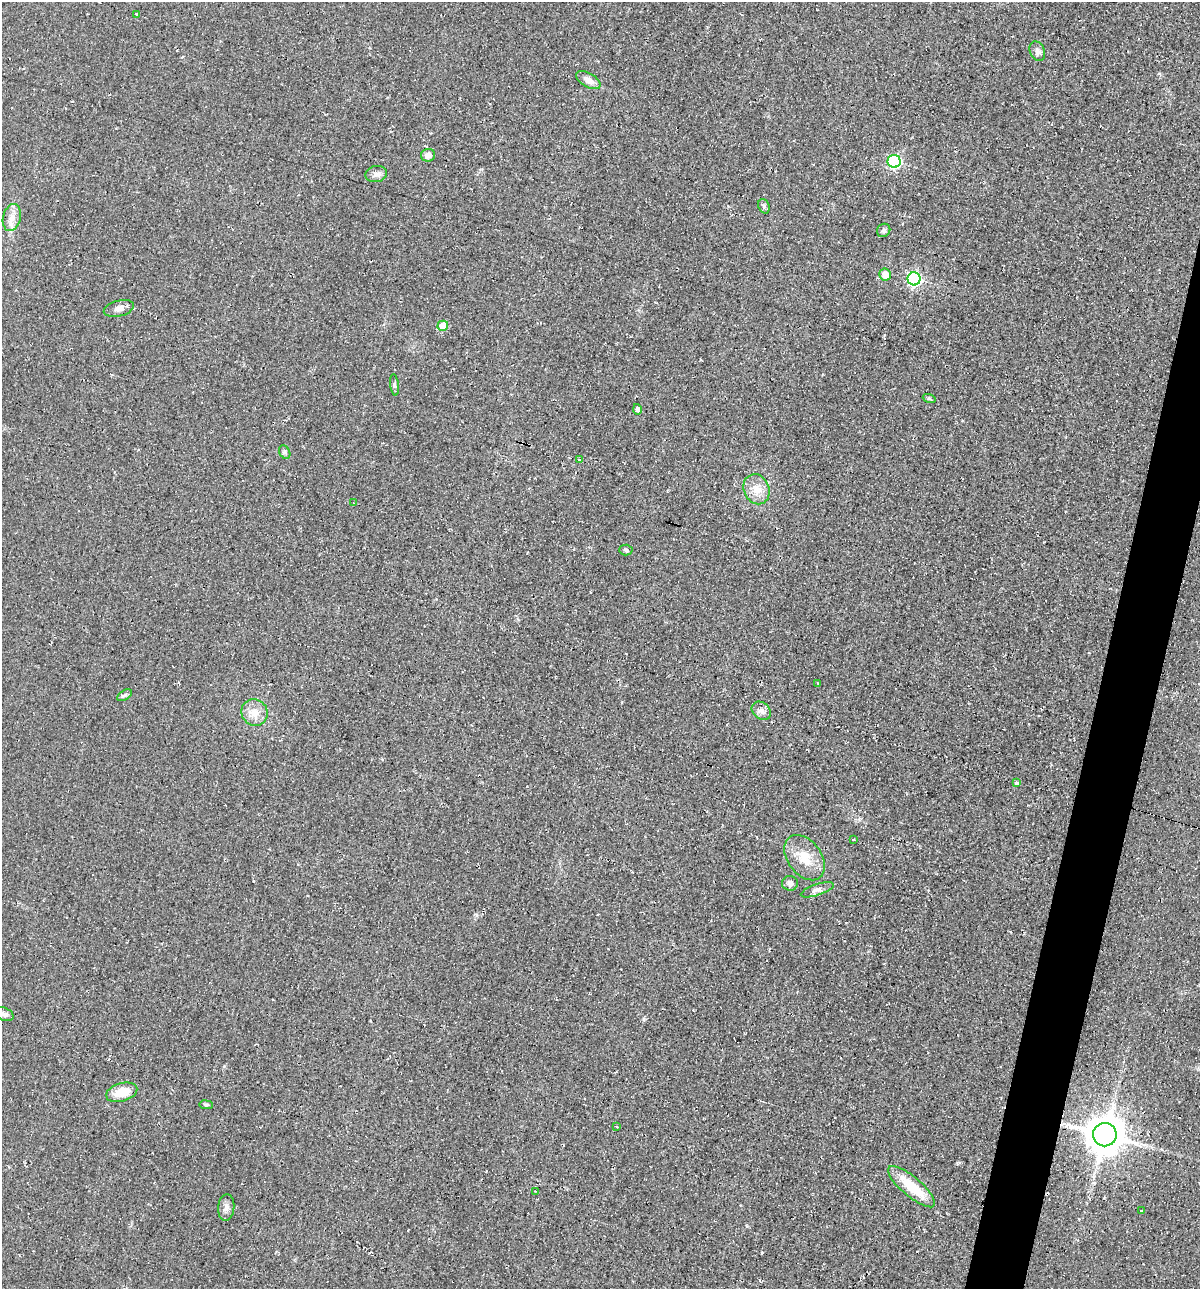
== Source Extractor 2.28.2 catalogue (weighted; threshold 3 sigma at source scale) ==
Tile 10 of 4 x 4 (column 2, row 3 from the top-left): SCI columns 1320-2517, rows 1298-2584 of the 5225 x 5189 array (HDU 1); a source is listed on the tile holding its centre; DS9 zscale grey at full resolution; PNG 1202 x 1291 px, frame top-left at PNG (2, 2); each listed source drawn as its Kron ellipse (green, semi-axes under 4 px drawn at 4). Shown black and unused: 3% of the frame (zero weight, under 2 of 3 exposures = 1% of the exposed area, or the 3 px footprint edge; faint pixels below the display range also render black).
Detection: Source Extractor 2.28.2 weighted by HDU 2 'WHT'; one run over the whole footprint, this tile lists its part. Background 0.0842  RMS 0.014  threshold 0.0626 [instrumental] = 3 sigma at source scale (4.5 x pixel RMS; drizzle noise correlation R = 1.50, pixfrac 1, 0.05/0.05 arcsec/px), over >= 5 px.
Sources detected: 40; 1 cosmic-ray / hot-pixel residue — neither listed nor drawn; the other 39 listed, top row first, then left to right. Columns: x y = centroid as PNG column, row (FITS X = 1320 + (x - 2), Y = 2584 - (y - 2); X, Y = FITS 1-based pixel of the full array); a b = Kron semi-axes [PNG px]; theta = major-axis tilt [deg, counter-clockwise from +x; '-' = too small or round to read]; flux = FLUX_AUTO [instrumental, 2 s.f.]
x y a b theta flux
136 14 3 3 - 6.9
1037 51 10 7 -68 6.6
588 80 13 7 -30 10
428 155 7 6 - 8.4
894 161 6 6 - 190
376 174 11 8 11 6.5
764 206 7 5 -69 3
12 217 13 9 76 12
884 230 7 6 - 3.2
885 275 6 6 - 14
914 279 6 6 - 250
119 308 15 8 15 7.8
443 326 5 5 - 32
394 385 11 4 -83 3
929 398 6 4 -19 1.8
637 409 5 4 - 5.1
285 452 7 5 -63 2.6
579 460 3 3 - 1.9
756 489 15 12 -67 19
353 503 3 2 - 1.2
626 550 6 5 - 2.4
818 683 2 2 - 1.1
125 695 8 5 31 2.8
761 711 10 8 -39 6.3
254 712 14 13 - 16
1017 783 4 4 - 3.9
853 840 3 2 - 1.6
805 858 25 16 -53 29
790 883 8 7 - 6.4
817 890 17 5 19 6.7
4 1014 10 6 -24 6.1
122 1092 16 9 16 26
206 1105 7 3 -7 2
616 1126 3 2 - 1.4
1105 1135 12 11 - 3600
912 1187 30 9 -40 45
535 1191 3 3 - 0.94
226 1207 13 8 84 7.3
1142 1211 3 3 - 2.2
Isophote crosses this tile's border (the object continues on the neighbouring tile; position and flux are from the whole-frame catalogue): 1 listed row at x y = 4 1014
Unlisted compact peaks at least as high as the median listed source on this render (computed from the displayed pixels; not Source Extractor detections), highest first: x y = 747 1226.